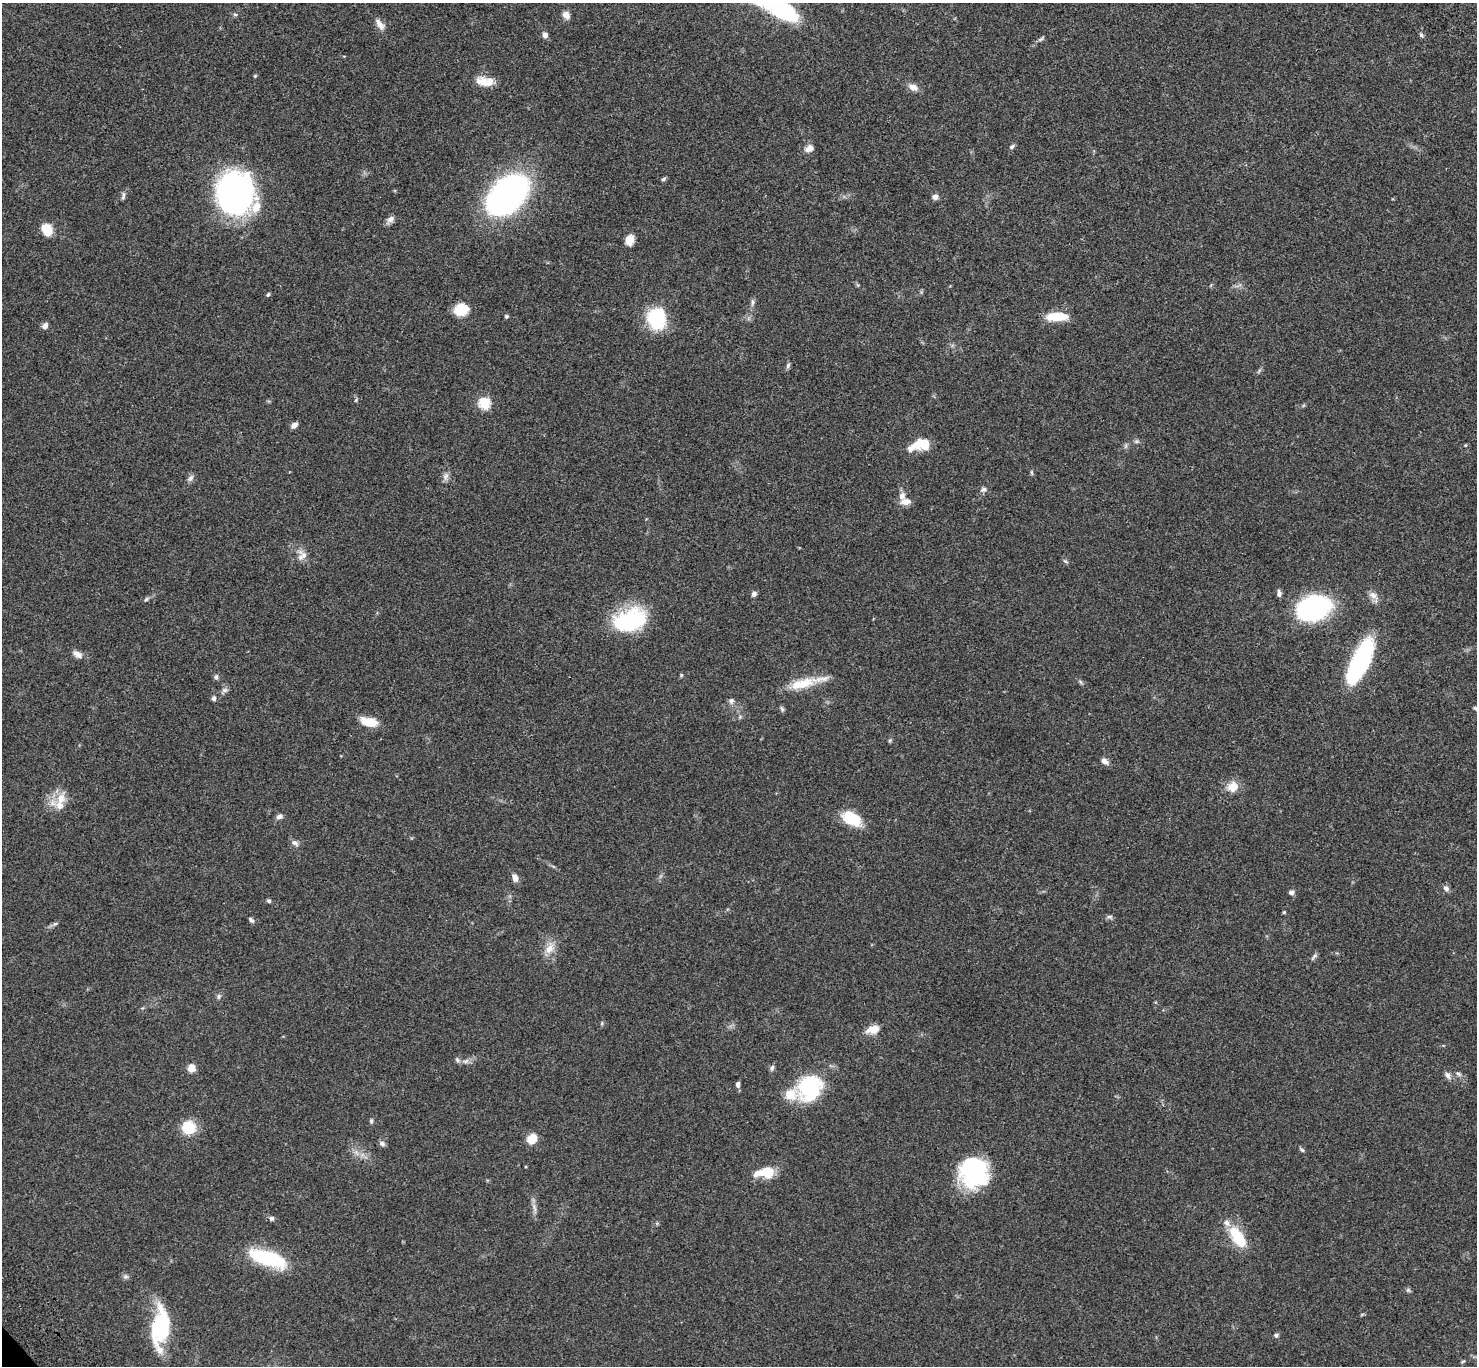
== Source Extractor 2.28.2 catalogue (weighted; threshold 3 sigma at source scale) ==
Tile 10 of 4 x 4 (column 2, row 3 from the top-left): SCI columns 1576-3050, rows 1607-2970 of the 6104 x 6081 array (HDU 1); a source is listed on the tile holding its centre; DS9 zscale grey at full resolution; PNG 1479 x 1368 px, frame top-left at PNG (2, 3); no overlay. Shown black and unused: <1% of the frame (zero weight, under 3 of 4 exposures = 6% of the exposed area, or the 3 px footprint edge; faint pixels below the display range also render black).
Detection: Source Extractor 2.28.2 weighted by HDU 2 'WHT'; one run over the whole footprint, this tile lists its part. Background 0.0494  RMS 0.0056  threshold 0.0251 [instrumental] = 3 sigma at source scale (4.5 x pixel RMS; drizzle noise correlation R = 1.50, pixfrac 1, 0.05/0.05 arcsec/px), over >= 5 px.
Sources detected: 110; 1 inside a brighter object's white glare — not listed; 8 inside a brighter listed object's ellipse — not listed separately; the other 101 listed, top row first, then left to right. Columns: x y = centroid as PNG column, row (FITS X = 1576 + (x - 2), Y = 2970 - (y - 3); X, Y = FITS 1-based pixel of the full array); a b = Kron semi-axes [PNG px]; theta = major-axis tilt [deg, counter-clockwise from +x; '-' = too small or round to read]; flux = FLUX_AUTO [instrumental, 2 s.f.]
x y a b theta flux
784 11 33 23 -29 32
235 14 6 4 -2 0.74
566 15 10 8 -55 2.9
380 24 16 7 -55 3.6
545 35 6 6 - 2.4
1421 35 7 5 -43 1
1041 39 10 4 34 1.1
255 76 5 4 - 0.58
482 82 19 13 -23 6.8
913 87 11 8 -25 3.8
1012 147 7 5 33 1.2
809 148 10 7 20 3.8
664 179 6 4 29 0.95
233 195 34 29 89 200
507 196 36 24 44 180
935 197 7 6 - 2.5
123 198 7 6 - 1.1
390 219 11 7 44 2.5
47 230 12 9 -70 9.6
630 240 12 9 78 4.8
268 295 6 4 50 0.75
753 302 12 5 86 1.5
461 309 12 9 14 17
506 316 5 4 - 0.85
1057 317 22 8 1 15
656 319 22 18 -83 29
45 326 7 6 - 2.4
788 366 8 5 64 1.1
356 400 6 3 46 0.58
484 403 6 5 - 47
294 425 7 5 40 2.4
1136 441 7 4 1 0.96
920 445 23 10 12 15
1032 472 7 3 -71 0.69
446 476 12 7 73 2.3
190 478 10 6 53 1.7
983 489 8 7 - 1.6
905 502 13 8 -1 3.9
304 555 23 8 -45 4.7
1065 561 7 3 -19 0.76
1279 593 8 5 -89 1.7
754 594 6 5 - 1.6
1373 595 13 9 -29 3.2
146 599 7 4 37 0.96
1313 608 25 16 20 120
629 621 31 19 18 57
77 654 13 7 -34 3.3
1360 662 46 16 65 67
681 675 5 4 - 0.62
216 677 7 5 -72 1.3
820 679 75 10 10 11
1081 682 8 4 -46 0.95
225 690 8 6 1 1.5
213 698 6 5 - 1.4
731 701 7 7 - 1.6
1475 708 6 4 -60 0.8
782 709 8 4 -75 1
369 722 20 10 -12 9.3
890 740 5 5 - 0.74
1104 761 10 6 -34 2.5
1233 787 13 11 40 7
61 798 15 13 65 7.9
279 816 9 6 24 1.8
852 819 24 14 -29 16
295 843 10 6 -39 1.9
515 878 11 7 -70 2.9
1446 888 8 7 - 1.9
1291 892 7 5 -9 1.5
269 901 6 5 - 0.86
1284 912 4 4 - 0.7
1109 917 9 5 -1 1.3
251 920 8 4 -43 1.2
55 924 6 4 2 0.88
550 948 18 10 63 6.1
1314 956 10 5 45 1.3
219 996 6 6 - 1.2
602 1023 6 5 - 0.83
873 1029 17 10 17 5.8
457 1060 8 5 -42 1.3
191 1068 8 7 - 5
772 1068 8 6 72 1.3
1458 1073 7 5 -28 1.1
1448 1075 10 6 -63 2.1
738 1084 7 5 85 1.6
809 1088 30 26 51 41
371 1121 7 5 -71 0.83
189 1128 11 11 - 18
532 1139 10 9 - 7.6
382 1143 8 6 -26 1.7
1302 1150 6 5 - 0.92
974 1172 32 29 -74 54
765 1173 25 12 6 11
534 1208 14 4 -72 2.2
272 1218 6 6 - 1.3
1238 1237 27 12 -56 19
267 1258 38 14 -18 39
125 1276 8 6 0 1.4
1408 1290 6 5 - 0.98
160 1327 47 19 84 37
1276 1335 6 5 - 1.1
1463 1361 6 3 19 0.61
Isophote crosses this tile's border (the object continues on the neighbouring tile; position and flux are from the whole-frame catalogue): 1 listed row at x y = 784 11